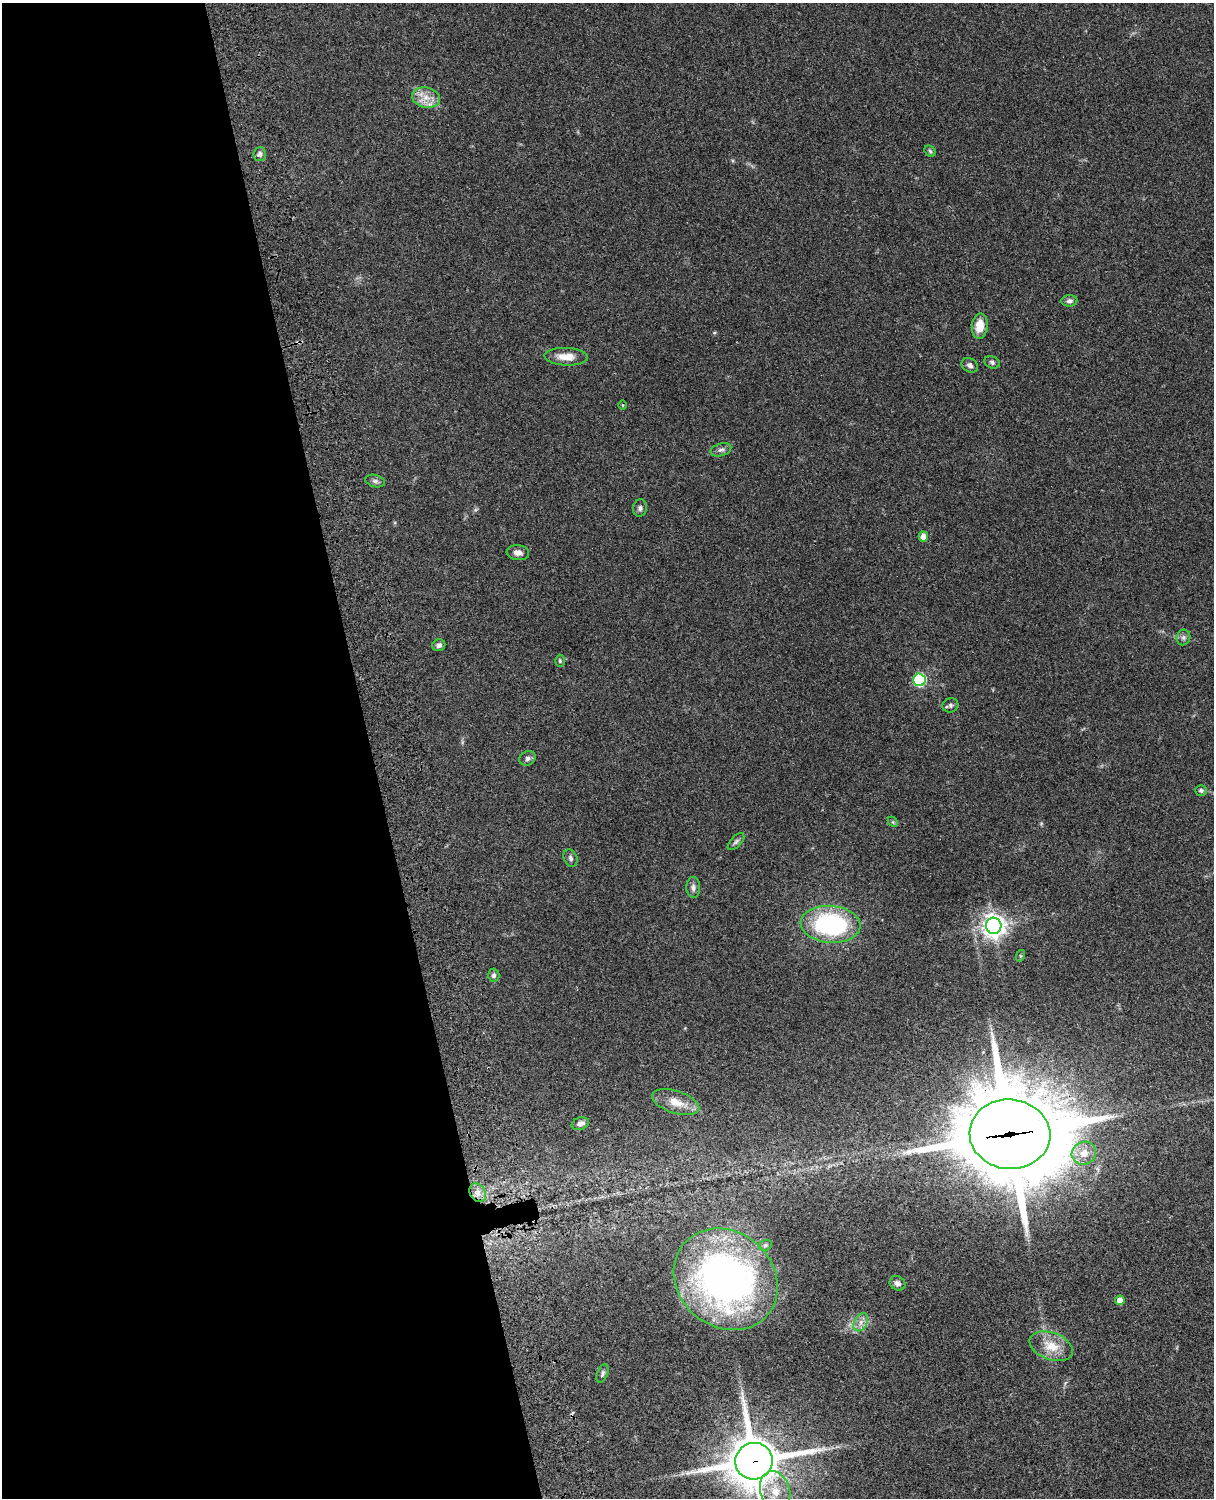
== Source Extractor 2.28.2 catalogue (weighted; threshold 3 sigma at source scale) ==
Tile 5 of 4 x 3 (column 1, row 2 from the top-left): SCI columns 121-1332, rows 1772-3267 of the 5087 x 4926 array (HDU 1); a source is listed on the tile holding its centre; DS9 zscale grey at full resolution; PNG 1216 x 1500 px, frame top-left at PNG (2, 3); each listed source drawn as its Kron ellipse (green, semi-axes under 4 px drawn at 4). Shown black and unused: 31% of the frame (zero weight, under 3 of 4 exposures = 6% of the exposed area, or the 3 px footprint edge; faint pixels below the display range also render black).
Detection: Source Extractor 2.28.2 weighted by HDU 2 'WHT'; one run over the whole footprint, this tile lists its part. Background 0.0955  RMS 0.0063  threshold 0.0283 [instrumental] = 3 sigma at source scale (4.5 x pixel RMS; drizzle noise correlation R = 1.50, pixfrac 1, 0.05/0.05 arcsec/px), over >= 5 px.
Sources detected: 43; all 43 listed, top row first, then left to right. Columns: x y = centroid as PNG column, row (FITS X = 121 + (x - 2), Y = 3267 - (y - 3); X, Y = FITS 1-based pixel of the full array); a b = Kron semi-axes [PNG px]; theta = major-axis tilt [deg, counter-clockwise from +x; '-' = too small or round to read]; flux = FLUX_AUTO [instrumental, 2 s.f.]
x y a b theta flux
426 98 14 10 -11 7.1
930 151 6 5 - 1
260 154 7 6 - 2.1
1069 301 8 5 4 1.7
980 326 12 8 84 9.6
566 357 22 9 -2 8.2
992 362 8 6 -24 1.6
970 365 9 7 -32 2.1
623 405 5 3 - 0.53
721 450 11 6 17 2.3
375 481 10 6 -15 1.7
640 508 8 7 - 1.9
923 537 5 4 - 5
518 553 11 7 -7 3.2
1183 637 8 7 - 1.8
439 645 6 6 - 2.1
560 661 6 5 - 0.85
919 680 6 6 - 70
950 705 8 7 - 1.7
528 758 8 7 - 2
1201 790 6 5 - 1.4
893 822 5 4 - 0.72
736 842 11 5 47 1.7
570 858 9 6 -67 1.9
693 887 10 7 -89 2.4
830 924 30 18 -4 81
994 926 8 7 - 490
1020 956 6 4 73 0.72
494 975 6 5 - 1.6
676 1102 24 11 -18 9.4
580 1124 9 6 19 2.8
1010 1134 40 34 -4 8700
1084 1153 12 11 - 7.9
478 1193 10 7 -58 3.6
765 1245 7 5 21 1.2
726 1279 55 47 -40 290
897 1283 8 7 - 2.6
1120 1300 4 4 - 6.3
861 1322 10 6 61 3.2
1051 1346 22 13 -20 12
602 1373 9 5 68 1.5
754 1461 19 18 - 2900
775 1491 20 14 -72 12
Overlapping masked pixels (flux is a lower limit): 2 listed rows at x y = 1010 1134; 754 1461
Isophote crosses this tile's border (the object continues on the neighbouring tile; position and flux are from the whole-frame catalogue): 1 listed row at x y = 754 1461